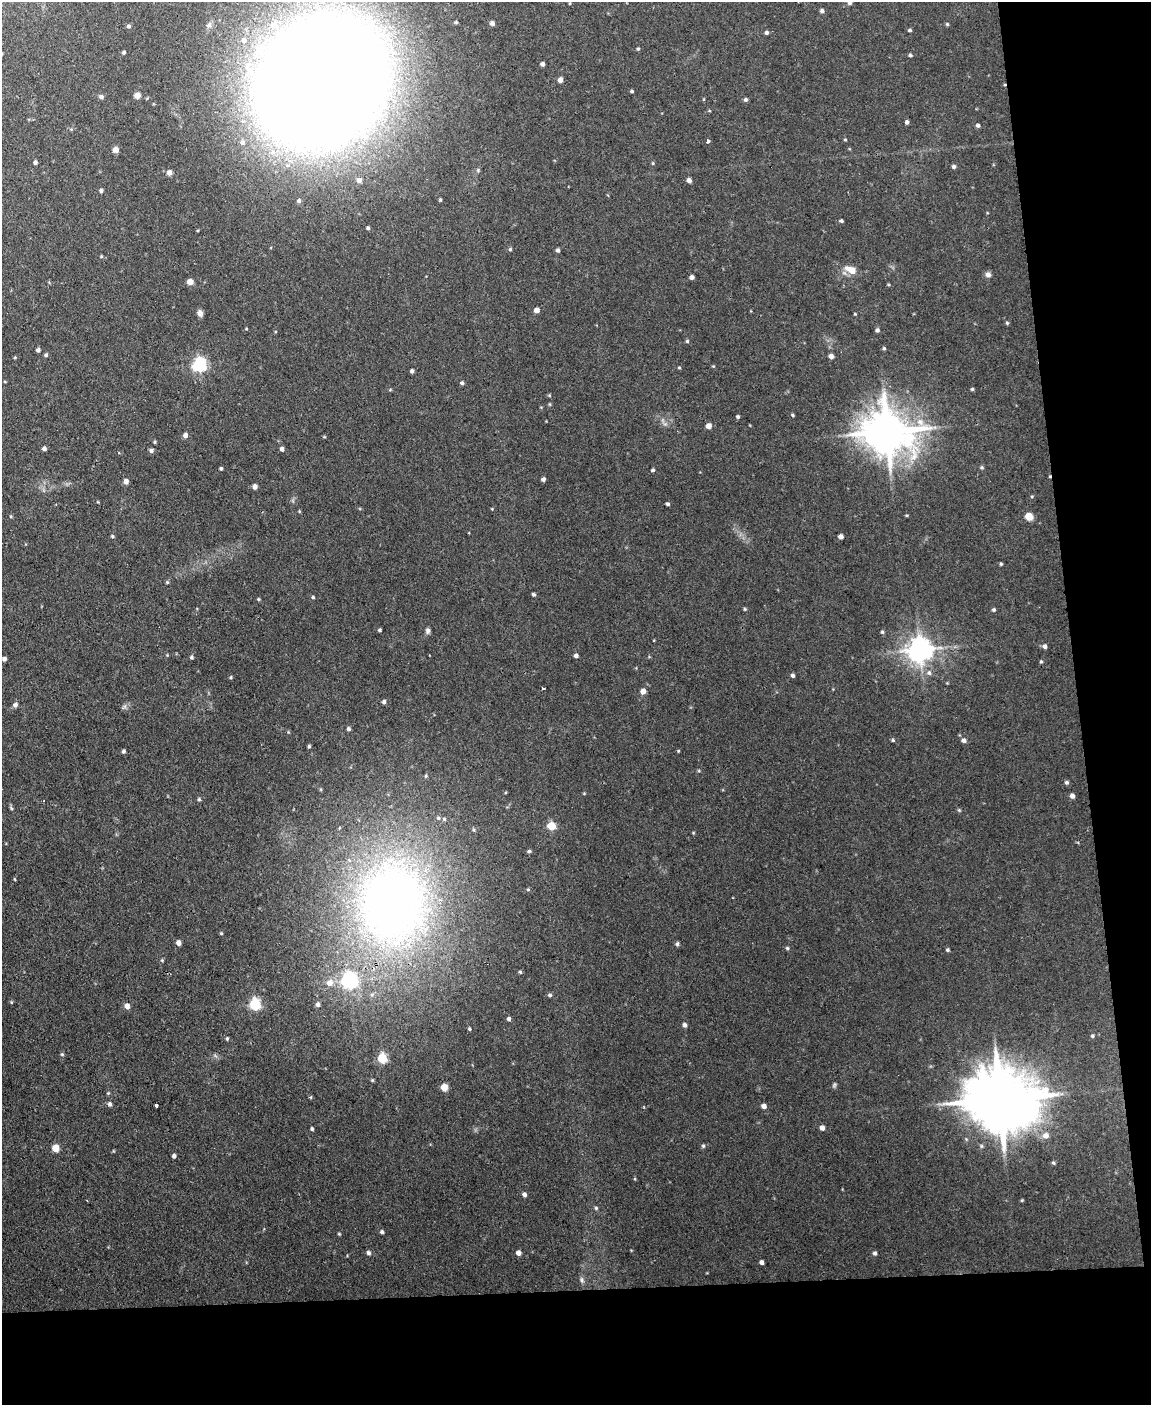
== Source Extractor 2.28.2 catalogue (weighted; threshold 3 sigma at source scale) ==
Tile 12 of 4 x 3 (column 4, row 3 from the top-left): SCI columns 3448-4596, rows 236-1638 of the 4596 x 4572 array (HDU 1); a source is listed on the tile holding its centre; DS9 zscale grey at full resolution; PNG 1153 x 1407 px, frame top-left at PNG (2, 2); no overlay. Shown black and unused: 14% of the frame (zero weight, under 2 of 3 exposures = <1% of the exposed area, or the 3 px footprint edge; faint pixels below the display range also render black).
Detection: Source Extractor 2.28.2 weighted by HDU 2 'WHT'; one run over the whole footprint, this tile lists its part. Background 0.0545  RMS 0.0055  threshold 0.0245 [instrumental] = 3 sigma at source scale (4.5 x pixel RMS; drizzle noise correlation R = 1.50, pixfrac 1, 0.05/0.05 arcsec/px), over >= 5 px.
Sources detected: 172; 1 cosmic-ray / hot-pixel residue — not listed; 3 inside a brighter listed object's ellipse — not listed separately; the other 168 listed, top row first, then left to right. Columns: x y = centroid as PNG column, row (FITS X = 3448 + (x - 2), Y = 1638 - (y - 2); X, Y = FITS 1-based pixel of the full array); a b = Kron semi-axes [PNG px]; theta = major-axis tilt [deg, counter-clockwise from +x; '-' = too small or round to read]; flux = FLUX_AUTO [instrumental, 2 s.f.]
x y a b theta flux
850 3 5 5 - 1.2
822 11 5 4 - 1.2
492 23 5 5 - 1.7
947 24 5 4 - 0.64
209 25 9 6 52 1.8
129 26 5 5 - 1.1
910 30 4 3 - 0.95
766 33 4 4 - 1.2
244 40 8 7 - 2.6
261 49 19 13 71 14
638 49 4 4 - 0.7
124 52 4 3 - 0.94
910 55 5 4 - 0.82
542 64 4 4 - 1.6
560 80 5 4 - 2.6
322 81 83 65 48 2800
632 91 4 3 - 0.71
137 95 5 5 - 4.4
101 97 5 5 - 1.5
745 100 5 4 - 1.2
907 122 4 4 - 1.4
978 125 5 4 - 1.2
364 136 12 8 24 5.7
845 139 5 3 - 0.48
708 141 3 3 - 2.5
242 143 7 7 - 1.8
115 150 6 6 - 2.6
35 162 4 4 - 1.1
653 163 5 3 - 0.51
954 166 5 5 - 1.2
169 173 7 6 - 1.9
359 180 5 5 - 2.4
689 180 5 4 - 2.2
101 190 5 4 - 1
440 200 4 3 - 0.63
299 201 5 4 - 0.84
841 221 4 3 - 0.83
368 228 4 3 - 0.78
510 249 4 4 - 0.74
558 250 5 4 - 1.2
101 256 5 3 - 0.49
851 270 15 8 -20 5.8
988 274 7 6 - 1.9
692 277 4 4 - 2
190 282 5 5 - 4.5
536 310 5 4 - 3.2
751 311 3 2 - 0.4
200 313 8 6 -82 1.9
855 314 4 3 - 0.44
1007 323 4 4 - 0.64
246 329 4 3 - 0.4
877 330 5 5 - 1.1
687 341 4 4 - 0.73
884 348 5 4 - 0.7
38 350 4 3 - 1.3
46 355 4 4 - 0.9
831 356 5 4 - 2.2
15 357 4 3 - 0.46
199 365 6 6 - 120
679 368 5 3 - 0.55
412 371 4 3 - 1.2
462 383 5 4 - 1
972 389 4 4 - 0.64
792 415 4 4 - 0.66
738 417 4 4 - 0.76
920 422 10 9 - 4.2
708 426 5 5 - 3.2
887 432 14 12 -16 2000
185 435 5 5 - 2.2
44 448 4 4 - 1.6
282 449 5 4 - 1.5
151 451 5 4 - 1.4
982 467 5 5 - 0.77
221 468 4 3 - 0.7
653 470 5 4 - 0.79
543 479 4 4 - 1.4
126 481 6 5 - 2.3
255 487 5 4 - 2
668 504 4 4 - 0.86
299 511 5 3 - 0.44
907 515 5 3 - 0.5
1029 516 6 5 - 8.7
112 536 5 4 - 0.73
841 536 4 4 - 2.1
1001 564 4 4 - 0.69
167 582 5 5 - 0.57
533 594 4 3 - 0.92
313 597 4 4 - 0.66
258 599 4 3 - 0.57
745 609 4 4 - 0.58
994 610 5 4 - 0.85
380 630 3 3 - 0.83
428 631 7 6 - 1.4
882 632 4 4 - 0.78
1045 646 5 5 - 1.9
920 650 8 7 - 550
576 655 4 4 - 1.6
191 657 5 4 - 0.86
4 659 4 4 - 1.5
1041 661 4 4 - 0.64
929 673 7 6 - 1.7
793 675 4 4 - 1.2
231 677 5 3 - 0.61
543 688 3 2 - 1.2
643 691 5 5 - 3.1
384 702 5 5 - 1.1
15 705 7 6 - 1.6
348 729 4 4 - 1.1
893 740 5 4 - 0.68
963 740 5 5 - 1.8
309 746 4 4 - 0.78
123 751 5 4 - 1.1
426 776 5 4 - 0.66
1066 782 5 5 - 1.1
1072 796 5 4 - 2.1
199 799 5 4 - 0.75
11 808 6 4 -46 0.74
959 810 4 4 - 0.6
551 826 6 5 - 17
529 851 4 4 - 0.81
14 879 5 3 - 0.41
528 890 5 3 - 0.5
392 901 110 86 88 370
221 933 4 3 - 0.51
179 943 6 5 - 2.1
677 944 5 4 - 0.97
787 948 4 4 - 0.71
947 950 4 4 - 0.75
162 960 5 4 - 0.58
520 972 4 3 - 0.64
330 983 8 7 - 4
550 995 5 4 - 0.93
11 1002 5 3 - 0.46
255 1004 6 5 - 59
318 1004 5 5 - 1.6
127 1006 6 5 - 2.8
508 1019 5 4 - 1.2
684 1025 5 4 - 1.5
469 1029 4 3 - 0.64
1092 1036 4 4 - 0.72
227 1039 4 4 - 0.69
62 1054 5 4 - 0.66
382 1058 5 5 - 34
834 1085 7 5 76 0.9
444 1087 5 5 - 6.4
108 1093 4 4 - 0.52
311 1097 5 3 - 0.6
1000 1099 20 16 -5 5100
110 1104 6 5 - 1.4
156 1105 3 3 - 2.1
764 1106 5 4 - 2.5
822 1128 5 5 - 2.4
312 1129 4 3 - 0.87
1046 1135 8 7 - 3.3
703 1146 5 4 - 0.76
56 1148 6 6 - 6.2
174 1156 4 3 - 1.5
1053 1163 5 4 - 0.76
524 1194 5 5 - 1.6
1022 1200 5 3 - 0.43
596 1208 5 5 - 0.74
382 1232 5 4 - 0.91
339 1234 4 4 - 0.53
368 1253 6 5 - 1.2
518 1253 5 4 - 2.5
875 1253 5 4 - 1.3
761 1262 4 4 - 1.8
582 1280 9 5 -77 1.3
Overlapping masked pixels (flux is a lower limit): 1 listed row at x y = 392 901
Isophote crosses this tile's border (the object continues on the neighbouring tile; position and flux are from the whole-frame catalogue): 2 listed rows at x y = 850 3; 322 81